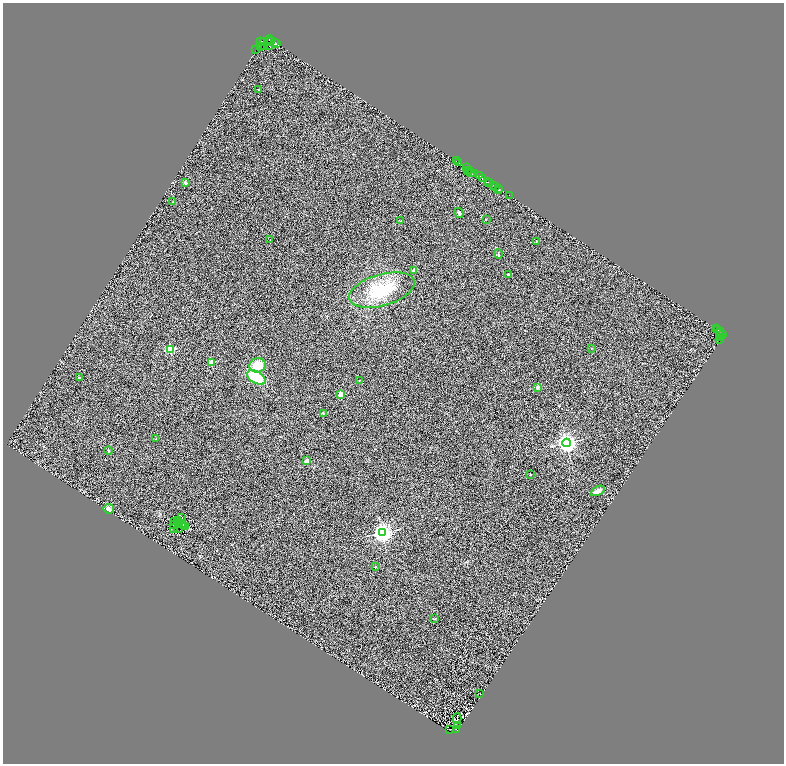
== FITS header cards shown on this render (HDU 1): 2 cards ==
NAXIS1  =                 1563
NAXIS2  =                 1523

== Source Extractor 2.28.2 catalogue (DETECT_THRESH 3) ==
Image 1563 x 1523 px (HDU 1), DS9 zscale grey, zoomed out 1/2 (1 PNG px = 2 x 2 image px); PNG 786 x 766 px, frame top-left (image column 2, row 1522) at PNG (3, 3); each listed source drawn as its Kron ellipse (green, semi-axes under 4 px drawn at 4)
Background 0.689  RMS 0.51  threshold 1.52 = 3 sigma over >= 5 px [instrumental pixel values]
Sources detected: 120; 39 cannot appear on this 1/2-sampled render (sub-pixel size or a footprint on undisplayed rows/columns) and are neither listed nor drawn; the other 81 listed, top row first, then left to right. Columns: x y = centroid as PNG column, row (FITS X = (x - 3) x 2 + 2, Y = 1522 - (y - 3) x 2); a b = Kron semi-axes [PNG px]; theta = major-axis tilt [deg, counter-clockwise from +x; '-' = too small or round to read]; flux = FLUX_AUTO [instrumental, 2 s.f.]
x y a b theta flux
269 40 4 2 - 62
264 41 2 1 - 66
261 42 3 2 - 1200
270 42 3 1 - 1300
274 43 3 1 - 1400
276 44 3 2 - 1300
269 46 2 1 - 480
261 47 2 2 - 2500
264 47 2 2 - 420
256 49 2 1 - 360
259 89 2 2 - 78
456 161 2 1 - 78
459 163 3 2 - 3200
466 168 3 1 - 570
468 170 2 1 - 350
470 170 3 2 - 780
471 172 2 2 - 220
474 173 3 2 - 640
479 176 3 1 - 940
482 179 4 3 - 1600
488 182 3 1 - 1400
185 183 4 3 - 170
490 183 3 2 - 670
493 185 3 2 - 2300
496 187 2 1 - 1100
498 188 2 1 - 2300
498 190 2 1 - 140
509 195 2 1 - 150
173 202 2 2 - 36
459 213 5 4 - 160
486 219 2 2 - 49
401 221 3 2 - 86
270 240 2 1 - 67
536 241 3 2 - 56
498 254 5 1 - 47
414 270 2 2 - 600
508 274 3 2 - 77
382 290 34 15 16 4900
716 329 3 1 - 7.7
718 330 3 1 - 91
720 331 2 1 - 320
719 333 3 2 - 320
720 335 2 2 - 610
723 335 3 1 - 200
720 337 3 2 - 540
719 340 2 1 - 73
591 348 3 2 - 36
170 349 3 3 - 6500
211 363 3 3 - 3200
257 365 8 7 - 1900
79 377 2 2 - 130
256 377 10 6 -30 3800
359 380 3 2 - 54
538 387 2 2 - 880
341 395 2 2 - 1700
323 413 4 3 - 89
156 439 3 2 - 54
566 443 4 4 - 55000
108 450 4 2 - 71
307 461 2 2 - 1200
530 475 2 2 - 210
598 491 8 4 28 540
109 509 5 4 - 440
182 518 2 1 - 71
174 521 2 1 - 30
178 521 2 1 - 42
179 523 3 1 - 66
181 524 3 2 - 7.1
173 525 2 1 - 15
183 526 3 2 - 29
186 527 3 2 - 37
173 529 2 1 - 48
178 529 4 2 - 33
382 533 4 4 - 62000
375 567 2 2 - 210
435 619 3 2 - 50
480 694 2 1 - 340
457 718 5 1 - 40
458 725 2 1 - 35
449 729 3 1 - 120
456 730 2 1 - 75
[39 sub-pixel or undisplayed-footprint detections neither listed nor drawn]